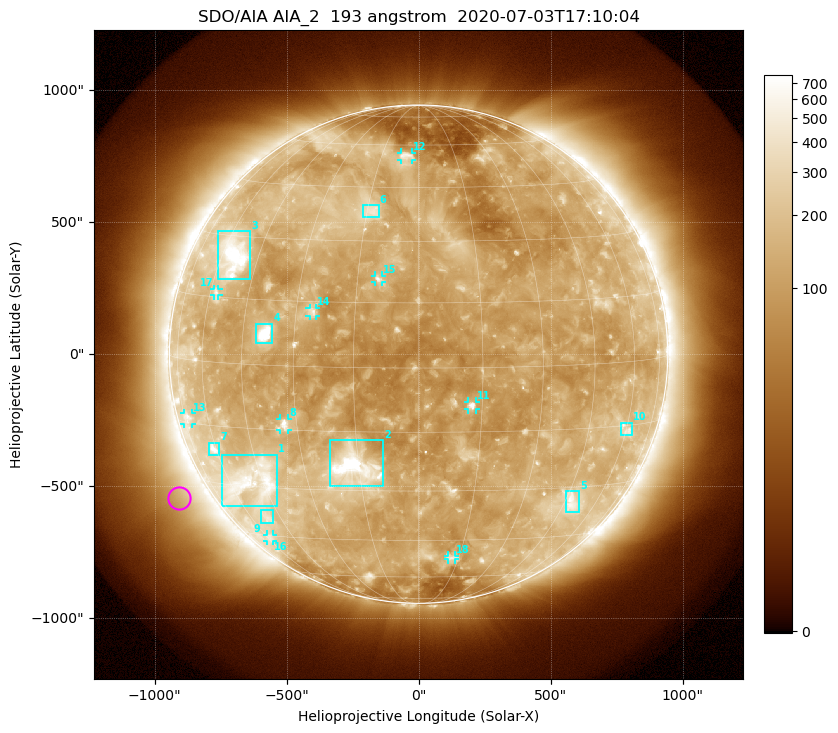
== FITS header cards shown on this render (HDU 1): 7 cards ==
TELESCOP= 'SDO/AIA'
INSTRUME= 'AIA_2'
WAVELNTH=                  193
WAVEUNIT= 'angstrom'
DATE-OBS= '2020-07-03T17:10:04.84'
CTYPE1  = 'HPLN-TAN'
CTYPE2  = 'HPLT-TAN'

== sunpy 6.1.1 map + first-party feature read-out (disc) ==
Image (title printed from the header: SDO/AIA AIA_2  193 angstrom  2020-07-03T17:10:04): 1024 x 1024 px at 2.4 arcsec/px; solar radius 944 arcsec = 393 px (full disc in frame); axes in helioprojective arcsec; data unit not stated in the header (colour bar unlabelled)
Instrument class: DISC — disc imager (sunpy class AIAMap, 193 A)
Bright regions (active regions / flare kernels): reference = the median radial profile (limb darkening/brightening removed); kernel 9 px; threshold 5 sigma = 205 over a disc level ~121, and >= 1.15x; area >= 12 px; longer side >= 9 px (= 22 arcsec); searched inside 0.97 R_sun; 18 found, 18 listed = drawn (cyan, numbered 1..; 9 of them under ~33 arcsec drawn as corner ticks so the feature stays visible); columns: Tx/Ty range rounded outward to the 5 arcsec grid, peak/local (2 s.f.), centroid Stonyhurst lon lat
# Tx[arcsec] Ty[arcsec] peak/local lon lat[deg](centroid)
1 -750..-535 -575..-380 5.2 -49 -29
2 -335..-135 -500..-325 12 -16 -24
3 -760..-635 280..465 7.2 -55 +25
4 -615..-555 40..115 15 -38 +7
5 555..610 -600..-515 4 +48 -34
6 -210..-150 515..565 3.6 -14 +38
7 -795..-755 -385..-335 5.2 -61 -21
8 -525..-495 -285..-245 5.6 -33 -14
9 -595..-550 -640..-590 2.9 -51 -39
10 765..810 -305..-260 3.1 +60 -16
11 185..215 -210..-180 6.6 +13 -9
12 -70..-25 735..765 3.6 -5 +56
13 -890..-860 -265..-220 2.9 -72 -14
14 -415..-385 145..175 3.9 -26 +13
15 -165..-140 270..300 4.2 -10 +21
16 -575..-550 -710..-685 2.5 -59 -46
17 -775..-755 220..250 2.7 -57 +16
18 110..140 -780..-760 2.7 +12 -51
Off-limb structures (1.02-1.3 R_sun): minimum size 162 px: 6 found; the strongest spans PA ~95..145 deg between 1.04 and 1.3 R_sun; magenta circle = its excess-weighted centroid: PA ~120 deg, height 1.12 R_sun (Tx ~-910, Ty ~-545 arcsec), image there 2.2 x the reference